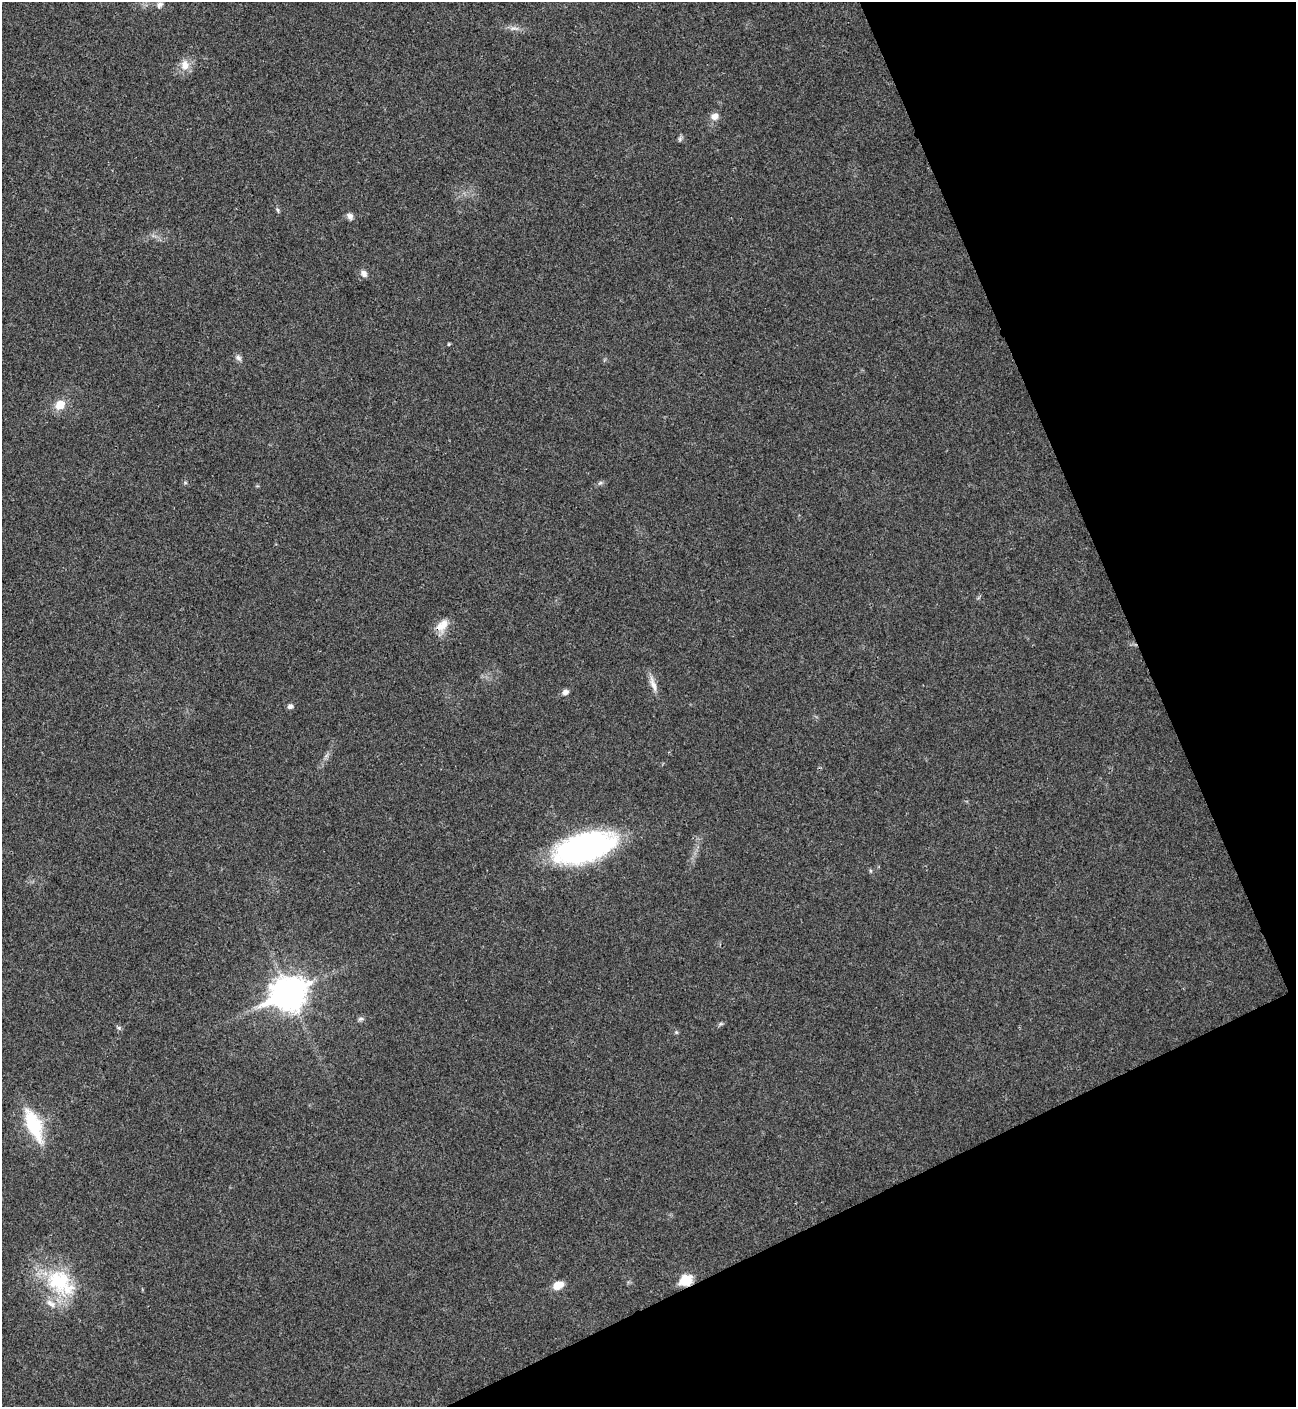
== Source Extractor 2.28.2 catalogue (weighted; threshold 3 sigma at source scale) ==
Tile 12 of 4 x 4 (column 4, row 3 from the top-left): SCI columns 4169-5462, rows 1408-2812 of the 5618 x 5630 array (HDU 1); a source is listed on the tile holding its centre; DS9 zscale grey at full resolution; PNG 1298 x 1409 px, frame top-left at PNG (2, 2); no overlay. Shown black and unused: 22% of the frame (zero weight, under 3 of 4 exposures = <1% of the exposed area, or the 3 px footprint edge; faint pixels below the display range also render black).
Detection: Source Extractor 2.28.2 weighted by HDU 2 'WHT'; one run over the whole footprint, this tile lists its part. Background 0.0199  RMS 0.004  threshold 0.0181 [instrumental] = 3 sigma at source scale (4.5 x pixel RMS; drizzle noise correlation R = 1.50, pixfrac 1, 0.05/0.05 arcsec/px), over >= 5 px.
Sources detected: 25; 1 inside a brighter listed object's ellipse — not listed separately; the other 24 listed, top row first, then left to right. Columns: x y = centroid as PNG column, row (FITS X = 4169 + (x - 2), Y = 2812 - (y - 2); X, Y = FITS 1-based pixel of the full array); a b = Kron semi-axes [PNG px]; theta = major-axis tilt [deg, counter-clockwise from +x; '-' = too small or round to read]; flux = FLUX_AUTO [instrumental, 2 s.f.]
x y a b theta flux
160 5 10 7 51 1.4
515 28 16 4 -2 1.9
185 65 13 11 89 4.4
715 116 10 8 33 2.5
680 139 7 4 -89 0.76
278 210 6 4 -71 0.61
350 216 9 7 -63 1.6
364 274 9 7 -60 1.6
449 344 4 4 - 0.46
238 358 9 7 -48 1.4
60 404 10 8 39 6.2
600 483 7 4 18 0.75
442 626 20 12 48 5.2
653 684 24 6 -71 3.2
565 692 6 5 - 2.2
290 706 5 5 - 1.6
584 847 51 23 16 120
289 994 13 10 24 690
361 1019 7 5 19 0.9
676 1032 5 4 - 0.52
34 1125 42 16 -67 21
686 1280 6 6 - 29
58 1281 41 33 -40 30
558 1285 11 7 24 5.4
Overlapping masked pixels (flux is a lower limit): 2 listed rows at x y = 442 626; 686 1280